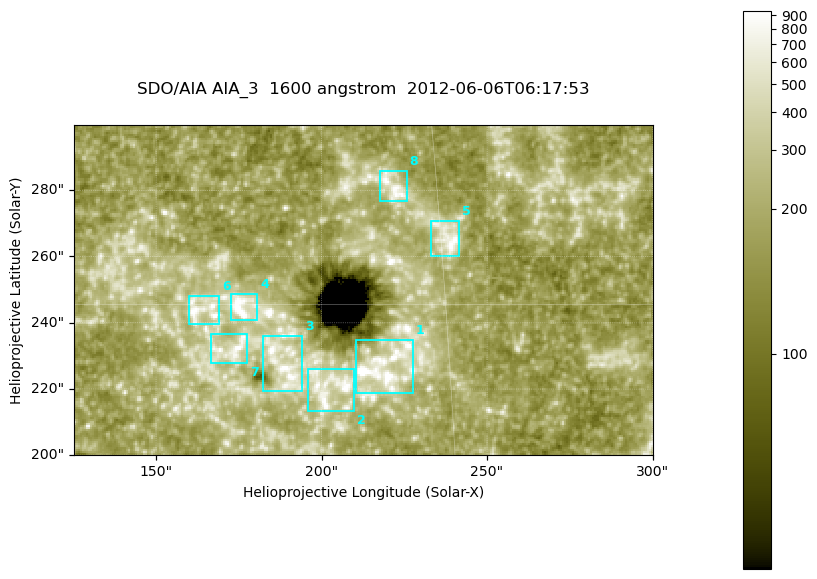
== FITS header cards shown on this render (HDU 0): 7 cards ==
TELESCOP= 'SDO/AIA '
INSTRUME= 'AIA_3   '
WAVELNTH=                 1600
WAVEUNIT= 'angstrom'
DATE-OBS= '2012-06-06T06:17:53.12'
CTYPE1  = 'HPLN-TAN'
CTYPE2  = 'HPLT-TAN'

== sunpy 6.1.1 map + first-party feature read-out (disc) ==
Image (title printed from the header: SDO/AIA AIA_3  1600 angstrom  2012-06-06T06:17:53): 287 x 164 px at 0.609 arcsec/px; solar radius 946 arcsec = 1552 px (partial field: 0.6% of the solar disc is inside the frame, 100% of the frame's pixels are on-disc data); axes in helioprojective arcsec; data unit not stated in the header (colour bar unlabelled)
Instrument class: DISC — disc imager (sunpy class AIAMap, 1600 A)
Bright regions (active regions / flare kernels): reference = the on-disc median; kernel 3 px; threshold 5 sigma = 333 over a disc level ~185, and >= 1.15x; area >= 47 px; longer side >= 3 px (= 1.8 arcsec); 8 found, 8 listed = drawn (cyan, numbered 1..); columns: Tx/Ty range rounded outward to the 2 arcsec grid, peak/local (2 s.f.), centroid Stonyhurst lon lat
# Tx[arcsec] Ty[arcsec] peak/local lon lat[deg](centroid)
1 210..228 218..236 12 +14 +14
2 196..210 212..226 5.7 +13 +13
3 182..194 218..236 5.9 +12 +14
4 172..182 240..250 7.1 +11 +15
5 232..242 260..272 4.9 +15 +16
6 160..170 238..248 5.2 +10 +15
7 166..178 228..238 4.8 +11 +14
8 218..226 276..286 4.5 +14 +17